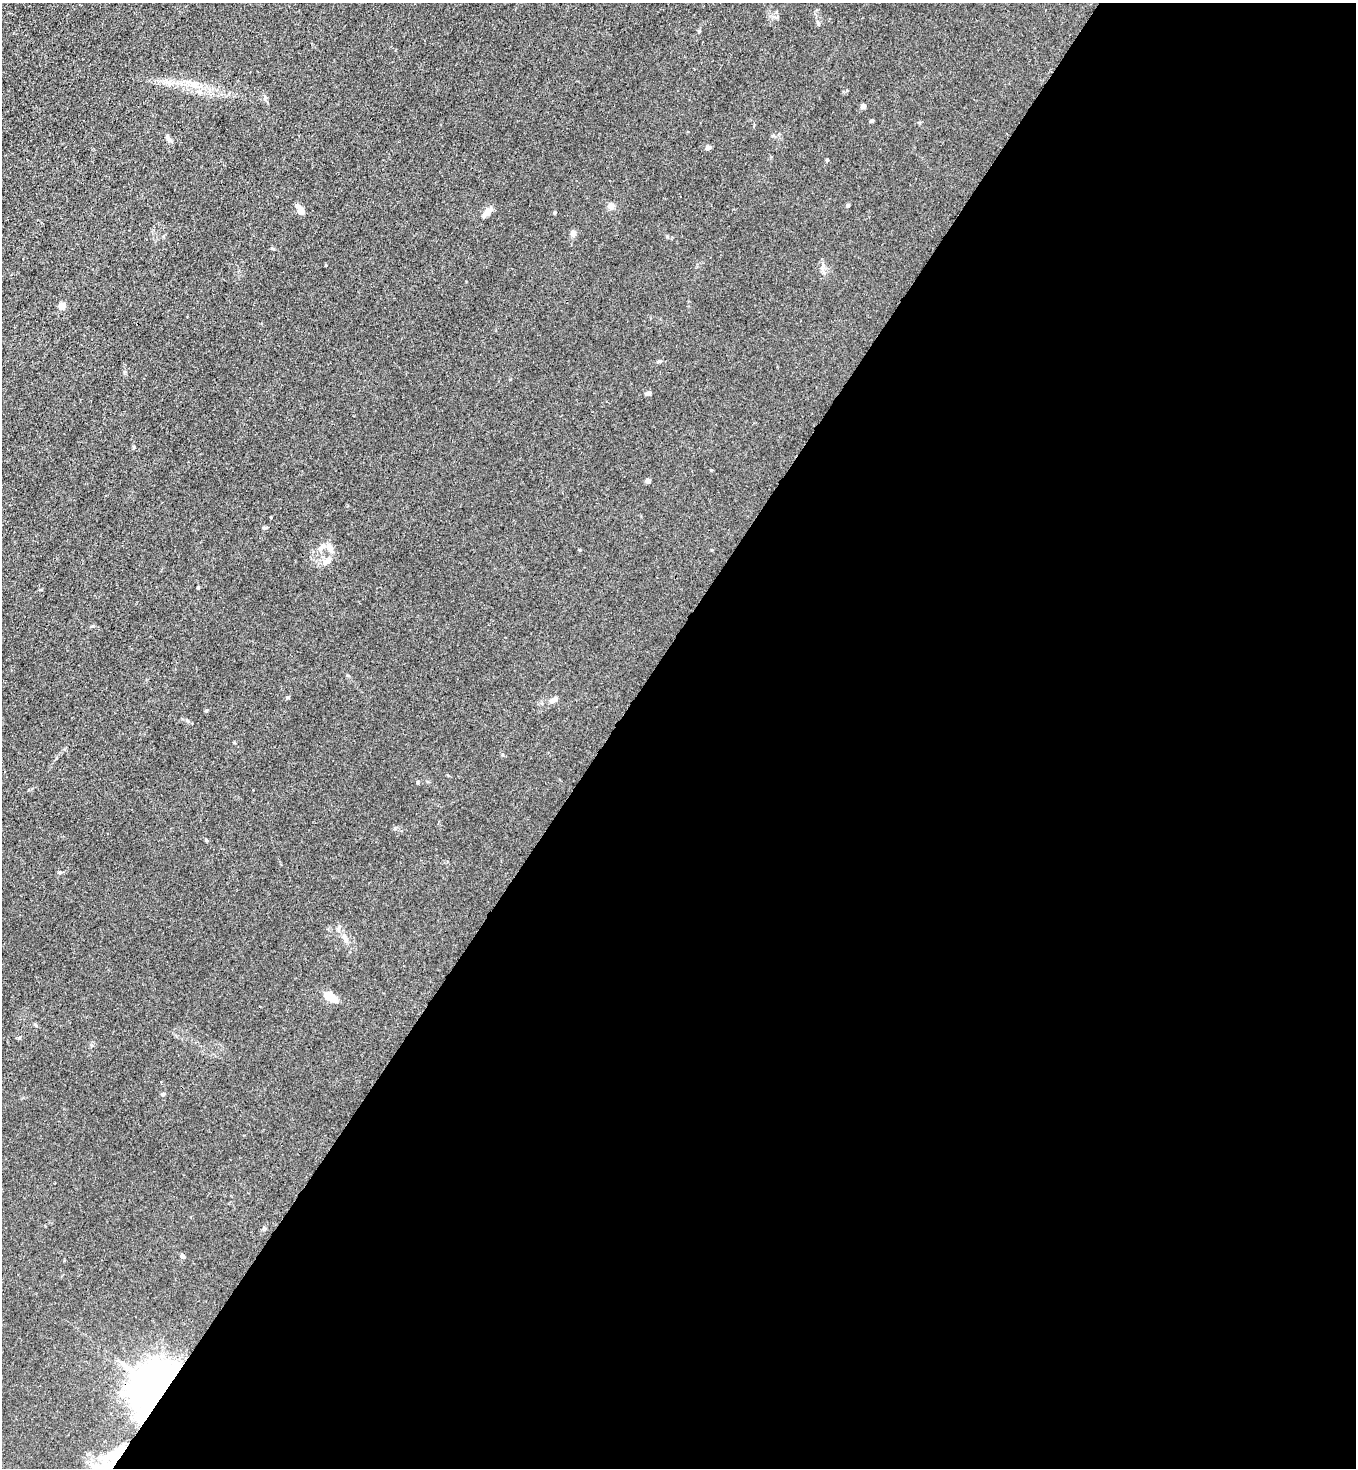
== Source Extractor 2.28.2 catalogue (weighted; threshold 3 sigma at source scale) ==
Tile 12 of 4 x 4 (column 4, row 3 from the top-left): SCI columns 4294-5647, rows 1529-2994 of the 6011 x 5988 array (HDU 1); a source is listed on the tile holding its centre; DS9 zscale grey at full resolution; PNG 1358 x 1470 px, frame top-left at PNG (2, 3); no overlay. Shown black and unused: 55% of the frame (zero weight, under 3 of 4 exposures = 7% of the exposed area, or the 3 px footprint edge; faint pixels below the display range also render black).
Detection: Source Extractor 2.28.2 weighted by HDU 2 'WHT'; one run over the whole footprint, this tile lists its part. Background 0.0213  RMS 0.0028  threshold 0.0126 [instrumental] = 3 sigma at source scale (4.5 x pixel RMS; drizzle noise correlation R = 1.50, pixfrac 1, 0.05/0.05 arcsec/px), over >= 5 px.
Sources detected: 30; all 30 listed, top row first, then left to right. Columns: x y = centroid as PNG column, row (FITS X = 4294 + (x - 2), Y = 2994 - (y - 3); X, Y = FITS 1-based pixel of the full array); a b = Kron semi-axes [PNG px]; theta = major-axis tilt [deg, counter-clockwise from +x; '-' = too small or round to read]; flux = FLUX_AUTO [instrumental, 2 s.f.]
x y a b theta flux
194 85 15 7 -41 2.2
863 106 4 4 - 1.8
871 121 5 4 - 0.4
168 138 10 5 -53 0.77
708 148 8 5 35 0.58
827 160 3 3 - 0.54
848 205 4 3 - 0.51
611 207 9 7 55 1.1
300 210 11 5 -60 2.2
487 212 14 6 44 1.8
555 212 6 3 -83 0.29
573 233 9 7 87 0.87
272 248 5 3 - 0.28
62 306 5 4 - 5.3
648 393 6 4 21 0.86
134 447 4 4 - 0.25
648 481 4 4 - 1.8
330 548 11 8 -61 1.9
327 561 12 6 15 1.2
198 587 3 3 - 0.29
553 700 11 6 27 0.98
206 710 5 3 - 0.27
418 782 5 3 - 0.26
60 872 5 4 - 0.38
345 939 14 5 -64 1.3
331 997 13 7 -29 4.5
163 1094 5 5 - 0.47
183 1256 6 5 - 0.52
154 1387 48 38 64 130
115 1455 30 15 40 12
Overlapping masked pixels (flux is a lower limit): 2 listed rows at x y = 154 1387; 115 1455
Unlisted compact peaks at least as high as the median listed source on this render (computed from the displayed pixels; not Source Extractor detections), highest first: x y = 395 828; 288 697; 206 840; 264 528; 326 265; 711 470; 660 361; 667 236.